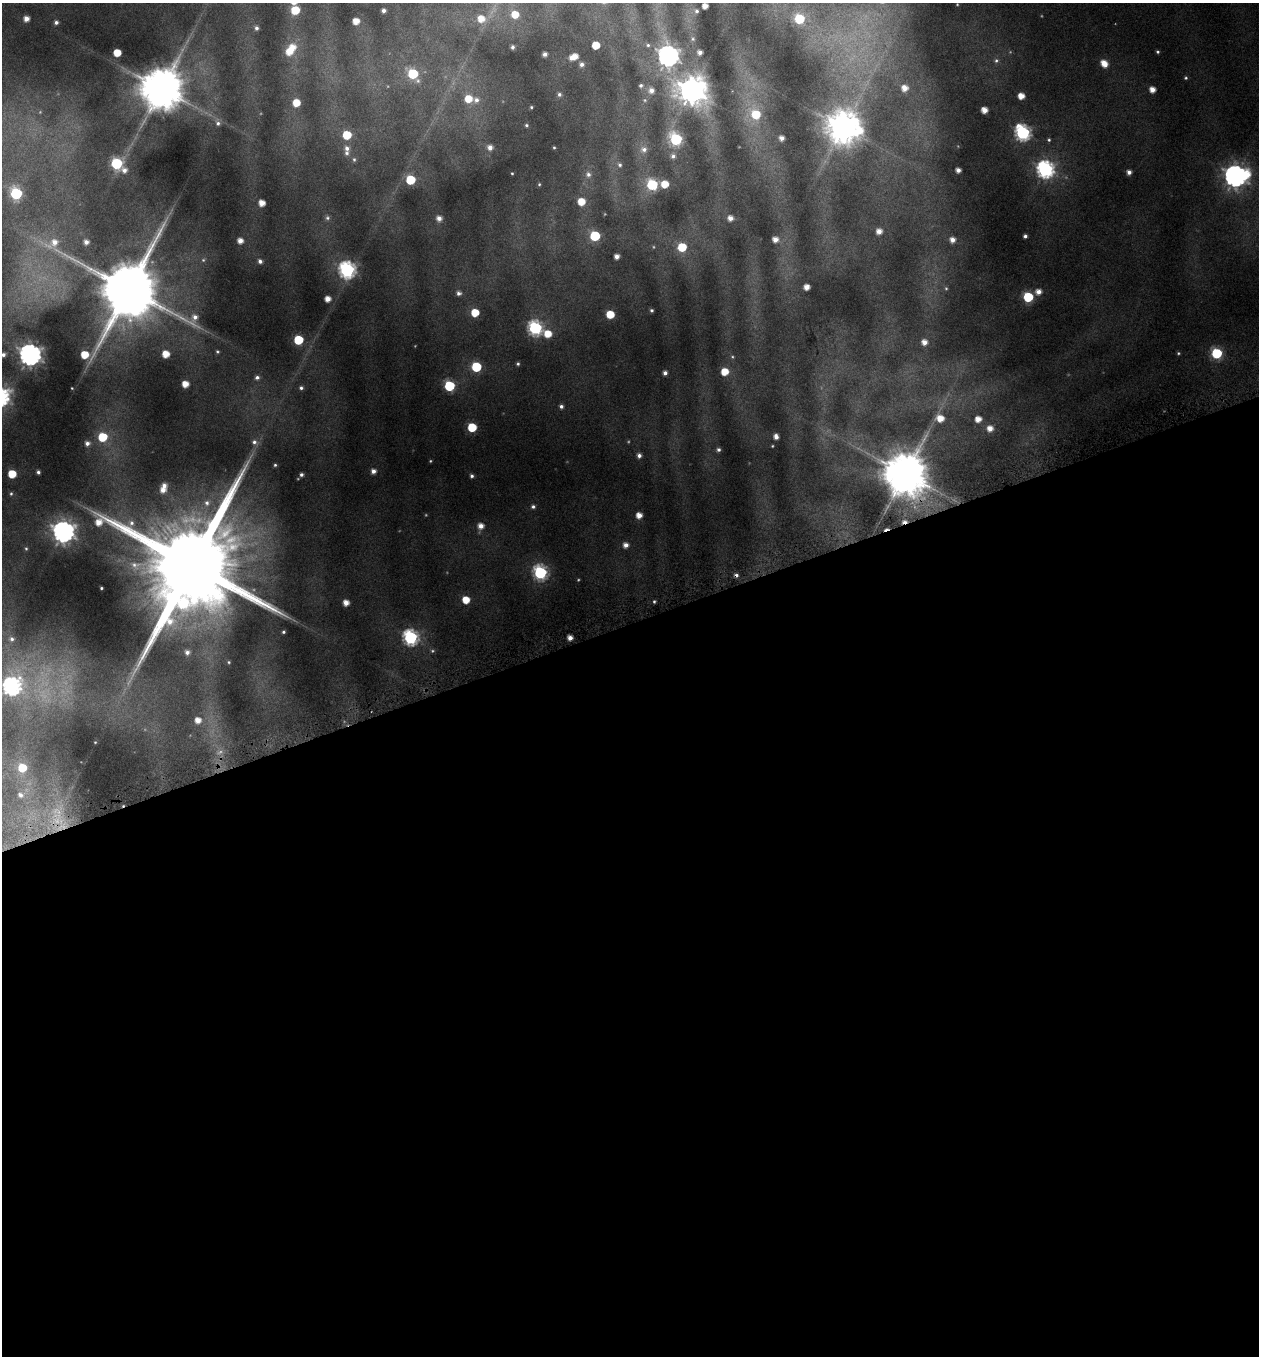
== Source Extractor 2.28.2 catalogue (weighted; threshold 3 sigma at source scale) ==
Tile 15 of 4 x 4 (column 3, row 4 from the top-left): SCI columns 2655-3911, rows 4-1357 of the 5245 x 5459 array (HDU 1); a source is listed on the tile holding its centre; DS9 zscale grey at full resolution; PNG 1261 x 1358 px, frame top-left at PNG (2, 3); no overlay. Shown black and unused: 54% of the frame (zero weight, under 4 of 8 exposures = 2% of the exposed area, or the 3 px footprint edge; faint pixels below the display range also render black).
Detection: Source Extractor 2.28.2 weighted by HDU 2 'WHT'; one run over the whole footprint, this tile lists its part. Background 0.0962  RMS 0.0097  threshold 0.0396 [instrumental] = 3 sigma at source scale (4.09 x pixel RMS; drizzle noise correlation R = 1.36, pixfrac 0.8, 0.0396/0.0396 arcsec/px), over >= 5 px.
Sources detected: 178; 10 too faint to see at this stretch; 3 cosmic-ray / hot-pixel residue — not listed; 4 inside a brighter listed object's ellipse — not listed separately; the other 161 listed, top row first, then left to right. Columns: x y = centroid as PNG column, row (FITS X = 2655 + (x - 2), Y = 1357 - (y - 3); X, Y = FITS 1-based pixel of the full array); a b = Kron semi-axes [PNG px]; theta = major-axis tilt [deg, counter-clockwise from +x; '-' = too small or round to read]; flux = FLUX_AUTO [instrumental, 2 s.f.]
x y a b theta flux
705 6 5 4 - 8
295 10 6 6 - 24
384 10 4 4 - 3.1
697 11 6 6 - 2.3
515 14 7 7 - 14
26 19 4 4 - 6
481 19 8 7 - 13
799 19 7 7 - 43
356 21 5 5 - 11
56 22 4 3 - 2.4
256 28 5 5 - 2.4
693 39 7 6 - 2.1
596 45 5 5 - 22
648 45 6 5 - 2
512 47 4 3 - 2.2
289 52 7 7 - 12
700 52 5 4 - 4.6
1158 52 4 4 - 1.4
117 53 5 5 - 16
545 54 4 4 - 3.6
575 56 5 5 - 8
668 56 8 8 - 630
996 61 7 7 - 2.5
1104 63 8 6 -45 12
582 64 5 5 - 3.5
413 74 7 6 - 46
1186 78 5 4 - 1.3
641 85 5 5 - 1.9
904 88 6 5 - 8.4
162 89 11 11 - 3800
651 90 6 6 - 5.1
692 90 10 9 - 1300
1152 90 5 5 - 8.2
559 94 5 5 - 2.2
1021 96 5 5 - 11
468 99 7 6 - 15
476 100 7 7 - 3.8
645 100 5 5 - 1.3
296 103 6 6 - 16
531 107 3 3 - 1.1
984 110 5 5 - 8.8
756 114 9 8 - 27
218 123 7 6 - 2.5
526 125 5 4 - 1.3
843 127 11 11 - 1900
1023 133 7 7 - 200
347 135 6 6 - 28
782 138 4 4 - 5.1
676 139 7 6 - 98
1049 140 5 4 - 1.3
490 147 6 6 - 5.4
554 147 3 2 - 0.94
347 148 8 7 - 5.1
644 149 9 8 - 5.1
673 156 7 7 - 3.3
354 159 7 5 -89 2
116 163 6 6 - 87
620 165 6 5 - 2
1045 169 7 7 - 280
124 170 7 6 - 4.6
958 170 4 4 - 5.4
1129 172 5 4 - 4.3
512 173 4 3 - 0.95
588 174 7 7 - 3.3
1246 174 11 9 83 20
1235 176 8 8 - 650
410 180 6 6 - 47
539 184 5 4 - 1.1
665 184 6 6 - 16
652 185 6 6 - 73
16 194 7 6 - 100
581 202 6 5 - 15
262 203 5 5 - 9.6
327 218 7 6 - 2.1
439 218 6 6 - 5.7
730 218 5 5 - 6
879 231 5 5 - 6.8
595 236 6 6 - 56
1025 236 4 4 - 2.5
775 239 5 5 - 6.7
952 240 6 6 - 6.5
240 241 5 5 - 6.8
86 242 4 4 - 4.5
53 243 19 10 29 14
682 247 6 6 - 26
617 256 4 4 - 5.4
260 261 5 5 - 3
347 270 7 7 - 250
807 287 5 5 - 7.6
129 289 18 17 - 7700
1038 292 6 6 - 6.7
459 293 5 5 - 2.7
1028 297 6 6 - 53
327 299 5 5 - 7.9
652 310 3 3 - 1.4
475 313 5 5 - 21
610 314 6 5 - 20
535 328 7 7 - 160
548 334 7 6 - 16
298 340 6 6 - 42
924 342 6 5 - 6.8
217 352 4 4 - 1.2
1178 353 5 4 - 1.2
1217 353 6 6 - 71
166 354 6 5 - 14
3 355 4 3 - 2.6
30 355 8 7 - 650
85 355 6 6 - 18
518 364 5 4 - 1.5
476 367 6 6 - 48
725 372 6 5 - 16
665 373 4 4 - 3.4
257 377 6 5 - 2.8
185 384 5 5 - 11
449 386 6 6 - 68
72 388 3 2 - 0.68
301 388 5 5 - 2.2
561 406 5 5 - 2.7
940 418 7 6 - 13
978 419 5 5 - 9
472 427 6 6 - 35
990 428 6 6 - 7.8
102 437 6 6 - 34
776 437 5 4 - 5.2
254 442 7 7 - 3.6
87 443 6 6 - 4.1
772 446 3 3 - 0.73
719 450 4 4 - 2.2
639 455 5 5 - 3.5
275 465 4 4 - 1.3
373 471 5 4 - 4.5
38 472 4 3 - 2.1
12 474 6 5 - 20
905 474 12 11 - 3800
301 475 4 4 - 2.3
472 476 5 4 - 2.1
163 490 7 6 - 7.2
11 494 5 4 - 1.1
207 503 8 7 - 3.8
533 507 5 5 - 2.2
639 515 5 5 - 8.3
481 526 6 6 - 7.1
63 532 8 8 - 670
626 545 6 5 - 5.5
26 548 5 4 - 1.2
192 566 33 23 -75 27000
540 573 7 7 - 140
101 588 3 3 - 0.98
466 600 5 5 - 15
654 601 4 3 - 1.2
346 603 5 5 - 8
283 632 3 3 - 1.2
410 637 7 7 - 190
570 638 4 4 - 5.7
12 639 7 6 - 2.7
187 652 6 5 - 3.6
229 662 3 3 - 0.86
12 686 8 8 - 310
198 720 6 6 - 8.3
22 768 7 6 - 22
21 795 6 5 - 2.8
Isophote crosses this tile's border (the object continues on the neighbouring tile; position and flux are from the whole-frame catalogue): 2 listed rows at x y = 3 355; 12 686